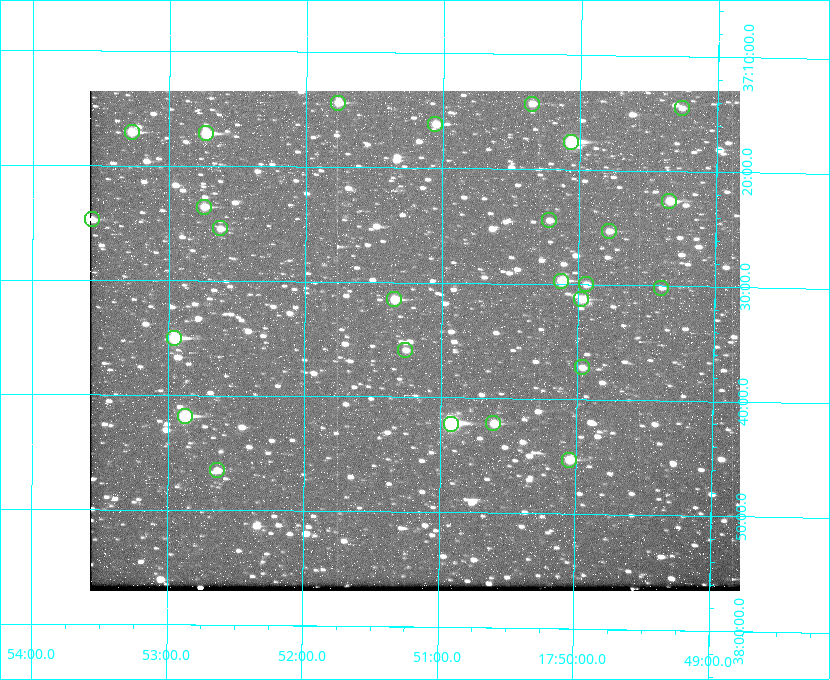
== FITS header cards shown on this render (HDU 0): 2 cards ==
NAXIS1  =                  650
NAXIS2  =                  500

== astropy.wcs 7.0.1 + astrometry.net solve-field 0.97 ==
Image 650 x 500 px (HDU 0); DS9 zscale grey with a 90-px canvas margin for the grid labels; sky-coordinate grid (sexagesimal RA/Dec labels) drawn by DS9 from the SOLVED WCS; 26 Tycho-2 reference stars matched to detected sources circled (green)
Header WCS: none
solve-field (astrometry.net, Tycho-2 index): SOLVED blind (the file carries no WCS)
Solved WCS: RA---TAN-SIP/DEC--TAN-SIP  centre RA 17:51:12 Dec +37:35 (267.80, +37.58 deg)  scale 5.23 arcsec/px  FOV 56.7' x 43.6'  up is +179 deg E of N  parity flipped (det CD > 0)
(file carries no celestial WCS; the grid is the blind solution)
Tycho-2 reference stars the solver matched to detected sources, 26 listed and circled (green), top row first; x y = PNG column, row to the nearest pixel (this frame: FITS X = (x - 90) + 1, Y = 500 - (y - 91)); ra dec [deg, ICRS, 3 dp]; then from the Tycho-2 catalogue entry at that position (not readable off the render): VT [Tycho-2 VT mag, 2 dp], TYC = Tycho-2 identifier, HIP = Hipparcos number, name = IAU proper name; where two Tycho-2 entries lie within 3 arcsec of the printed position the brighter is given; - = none
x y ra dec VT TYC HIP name
338 103 267.943 +37.240 10.39 2620-505-1 - -
532 104 267.589 +37.238 11.09 2619-212-1 - -
682 108 267.316 +37.242 12.03 2619-611-1 - -
435 124 267.764 +37.270 10.17 2620-784-1 - -
132 132 268.319 +37.285 9.88 2620-536-1 - -
206 133 268.183 +37.286 8.98 2620-786-1 87506 -
571 142 267.517 +37.293 8.96 2619-379-1 - -
669 201 267.335 +37.377 10.60 2619-634-1 - -
204 207 268.186 +37.393 10.44 2620-175-1 - -
92 219 268.392 +37.412 10.60 2620-800-1 - -
549 220 267.555 +37.408 11.50 2619-358-1 - -
220 228 268.156 +37.424 11.25 2620-712-1 - -
609 231 267.445 +37.422 11.17 2619-451-1 - -
561 281 267.531 +37.495 10.07 2619-274-1 - -
586 284 267.485 +37.500 11.33 2619-40-1 - -
661 288 267.347 +37.503 12.15 3088-638-1 - -
394 299 267.836 +37.525 9.96 3089-889-1 - -
581 299 267.494 +37.522 10.35 3088-270-1 - -
174 338 268.239 +37.584 8.64 3089-755-1 - -
405 350 267.815 +37.598 11.54 3089-1081-1 - -
582 367 267.491 +37.621 11.40 3088-1284-1 - -
185 416 268.219 +37.697 8.93 3089-671-1 - -
493 423 267.652 +37.703 11.04 3089-693-1 - -
451 424 267.730 +37.705 8.13 3089-1203-1 87349 -
569 460 267.512 +37.755 10.10 3089-2332-1 - -
217 470 268.159 +37.775 11.22 3089-2245-1 - -